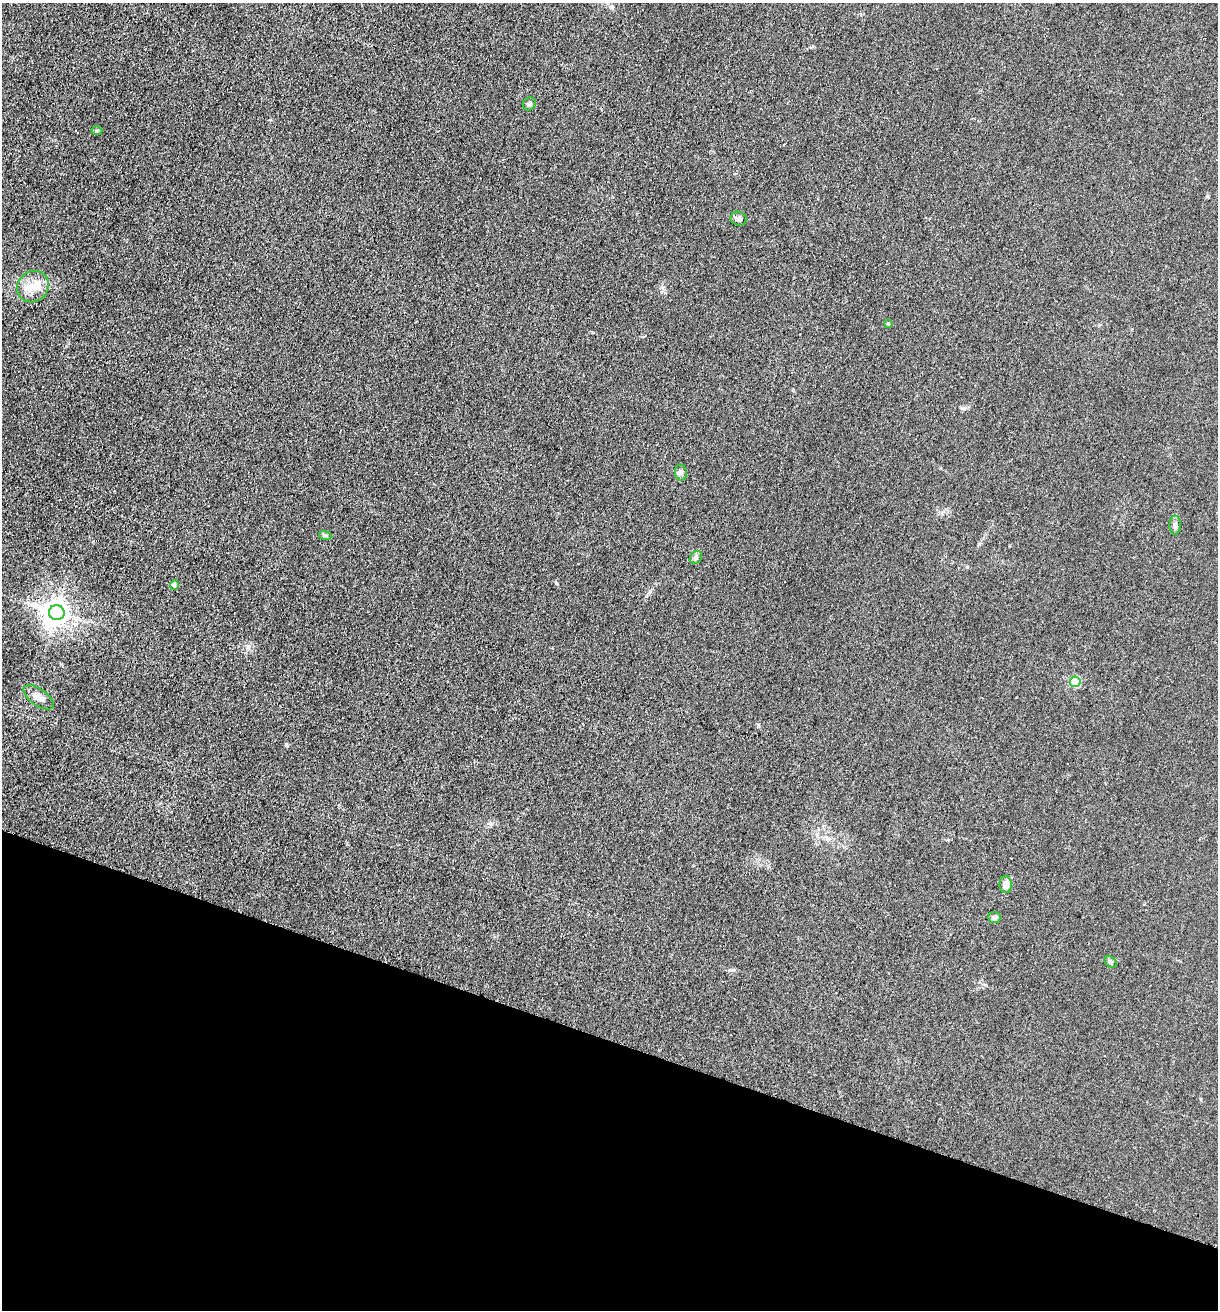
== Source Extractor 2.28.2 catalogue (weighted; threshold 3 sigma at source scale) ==
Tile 15 of 4 x 4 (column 3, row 4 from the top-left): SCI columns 2694-3909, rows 7-1314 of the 5261 x 5243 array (HDU 1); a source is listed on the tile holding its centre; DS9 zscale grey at full resolution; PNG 1220 x 1312 px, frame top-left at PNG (2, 3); each listed source drawn as its Kron ellipse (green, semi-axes under 4 px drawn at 4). Shown black and unused: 21% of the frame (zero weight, under 3 of 4 exposures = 1% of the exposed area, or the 3 px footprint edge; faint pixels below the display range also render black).
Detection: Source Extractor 2.28.2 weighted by HDU 2 'WHT'; one run over the whole footprint, this tile lists its part. Background 0.0333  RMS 0.0063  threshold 0.0284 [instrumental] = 3 sigma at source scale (4.5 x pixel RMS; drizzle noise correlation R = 1.50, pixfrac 1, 0.05/0.05 arcsec/px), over >= 5 px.
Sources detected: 19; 1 inside a brighter object's white glare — neither listed nor drawn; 2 inside a brighter listed object's ellipse — not listed separately; the other 16 listed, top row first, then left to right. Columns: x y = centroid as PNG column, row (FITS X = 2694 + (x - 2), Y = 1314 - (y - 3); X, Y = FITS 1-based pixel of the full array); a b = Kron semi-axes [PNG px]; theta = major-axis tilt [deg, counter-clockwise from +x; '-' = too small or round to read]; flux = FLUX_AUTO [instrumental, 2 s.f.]
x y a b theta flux
529 104 7 6 - 1.8
97 131 5 3 - 0.67
739 219 8 7 - 2.3
33 287 16 15 - 9.2
888 324 3 3 - 0.79
681 473 8 6 -75 1.7
1175 525 10 5 90 2
325 535 6 3 -19 0.83
696 558 7 5 54 1.5
174 585 4 4 - 4.2
57 613 8 7 - 600
1075 682 5 5 - 57
38 697 18 8 -35 5
1006 884 8 6 -86 6.1
994 917 6 5 - 2.4
1111 962 6 5 - 1.1
Unlisted compact peaks at least as high as the median listed source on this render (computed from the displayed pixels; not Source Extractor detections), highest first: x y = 286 744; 758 725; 556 583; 964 408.